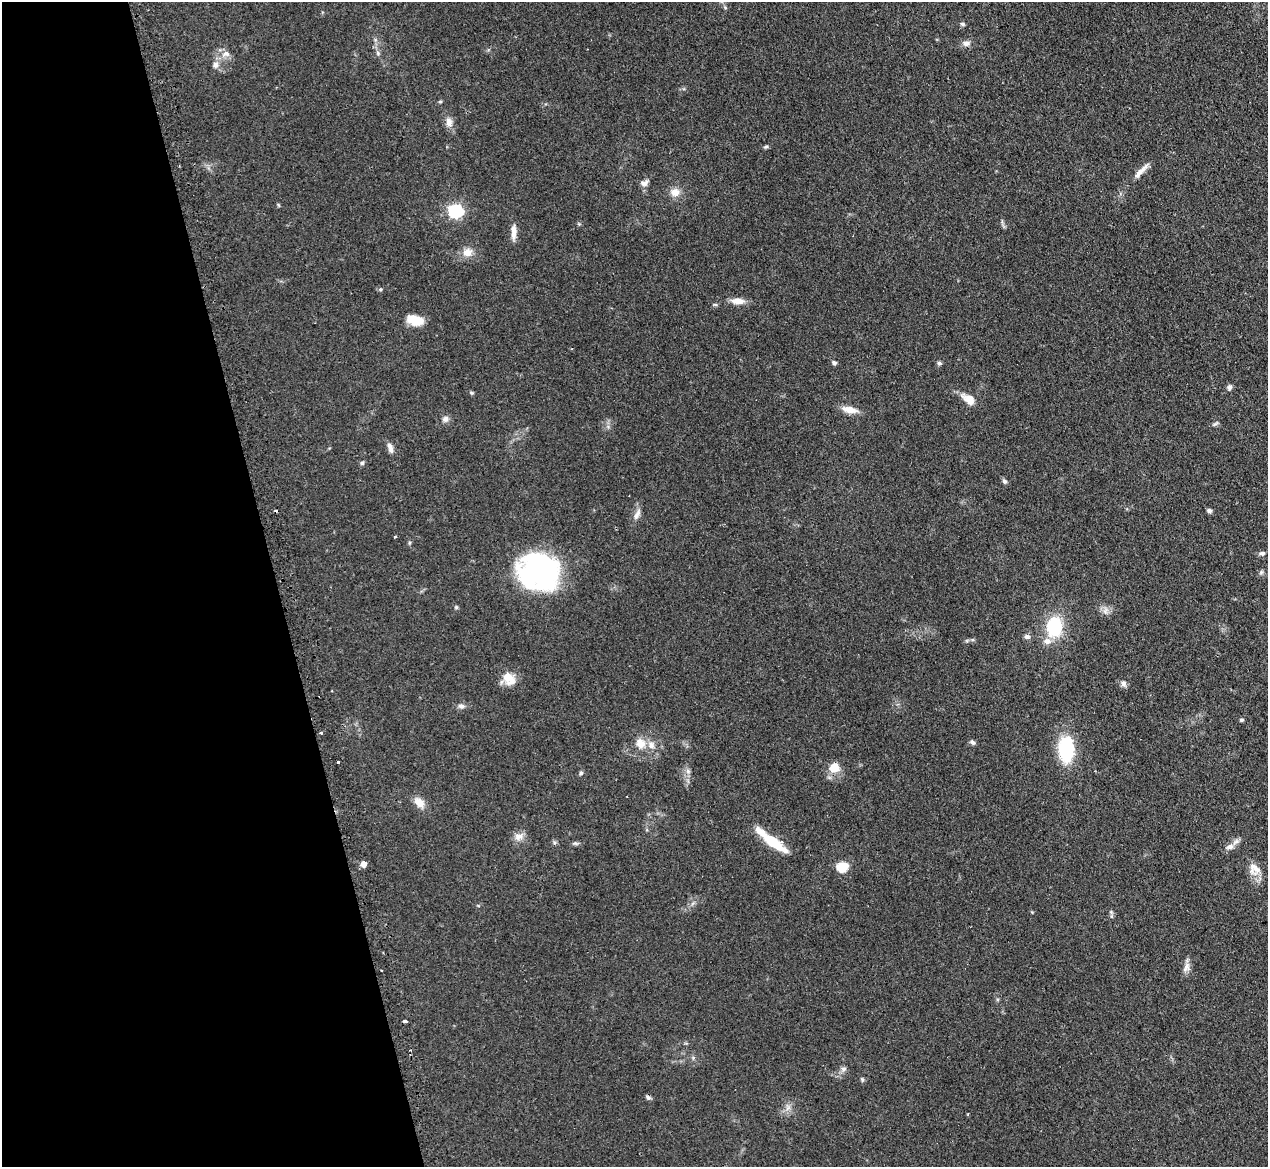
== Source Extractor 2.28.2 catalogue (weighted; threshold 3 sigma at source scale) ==
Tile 5 of 4 x 4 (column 1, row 2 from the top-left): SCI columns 35-1300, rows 2493-3657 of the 5133 x 5106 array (HDU 1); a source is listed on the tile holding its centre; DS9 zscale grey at full resolution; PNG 1270 x 1169 px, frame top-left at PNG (2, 2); no overlay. Shown black and unused: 22% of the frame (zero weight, under 2 of 3 exposures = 4% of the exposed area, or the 3 px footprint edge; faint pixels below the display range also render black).
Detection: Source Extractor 2.28.2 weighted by HDU 2 'WHT'; one run over the whole footprint, this tile lists its part. Background 0.107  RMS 0.0075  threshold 0.0336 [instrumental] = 3 sigma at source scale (4.5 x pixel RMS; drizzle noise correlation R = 1.50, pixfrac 1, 0.05/0.05 arcsec/px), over >= 5 px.
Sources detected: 74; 1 inside a brighter object's white glare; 4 cosmic-ray / hot-pixel residue — not listed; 3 inside a brighter listed object's ellipse — not listed separately; the other 66 listed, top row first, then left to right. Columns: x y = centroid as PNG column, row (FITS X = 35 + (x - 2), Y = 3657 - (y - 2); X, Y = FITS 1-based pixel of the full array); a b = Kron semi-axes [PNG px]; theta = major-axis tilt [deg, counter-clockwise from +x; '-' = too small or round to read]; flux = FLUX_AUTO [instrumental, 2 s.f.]
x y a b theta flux
962 24 6 4 -18 1.3
966 43 10 8 18 3.3
378 53 7 5 -62 1.5
226 54 11 8 0 4.2
215 65 9 8 - 3.3
440 101 6 4 0 0.81
449 122 14 8 -74 4.8
766 147 7 4 19 1.1
1141 171 28 6 45 6
644 183 10 7 15 3
675 192 12 10 -9 6.4
455 211 7 6 - 150
514 232 18 6 89 6.1
468 252 14 12 7 6.7
380 289 5 5 - 1
738 301 14 7 -2 7.4
715 304 6 4 -1 0.99
415 320 17 9 -12 14
834 363 6 5 - 1.6
939 363 6 5 - 1.4
1229 387 7 6 - 2
472 393 6 4 -71 0.88
968 399 19 10 -35 8.3
849 410 19 8 -11 8
445 419 8 7 - 2.9
1215 424 9 3 29 1.2
390 448 14 6 -74 3.7
362 463 6 5 - 1.4
1005 481 6 6 - 1.7
1209 510 6 5 - 2
637 514 17 7 62 4.1
395 536 4 3 - 0.74
409 543 5 3 - 0.87
1262 553 8 6 5 1.9
541 569 43 32 -52 130
1261 572 7 5 46 1.3
456 607 5 5 - 0.93
1105 611 9 6 61 3
1054 627 22 17 88 34
1027 637 8 6 -4 2
508 677 17 14 -54 11
1123 683 8 8 - 2.4
461 706 9 6 -8 2.5
1241 720 5 4 - 1.2
321 733 3 3 - 2.2
972 742 7 5 -40 1.8
640 743 12 10 -55 7.9
1066 749 21 13 -89 53
338 762 3 3 - 1.6
834 768 13 11 15 10
688 771 7 6 - 2.1
581 773 5 5 - 1.2
419 803 15 10 -40 7.3
519 836 13 9 -3 5
772 841 27 8 -33 30
575 843 9 4 -1 1.5
1230 847 11 7 20 3.8
363 864 5 5 - 7.5
842 867 6 5 - 45
1254 869 19 14 -60 8.9
1111 912 5 5 - 0.99
1187 967 14 8 71 4.2
843 1069 9 6 14 2.2
862 1079 6 4 -78 1.1
648 1097 7 5 -30 1.6
788 1108 9 3 45 2.1